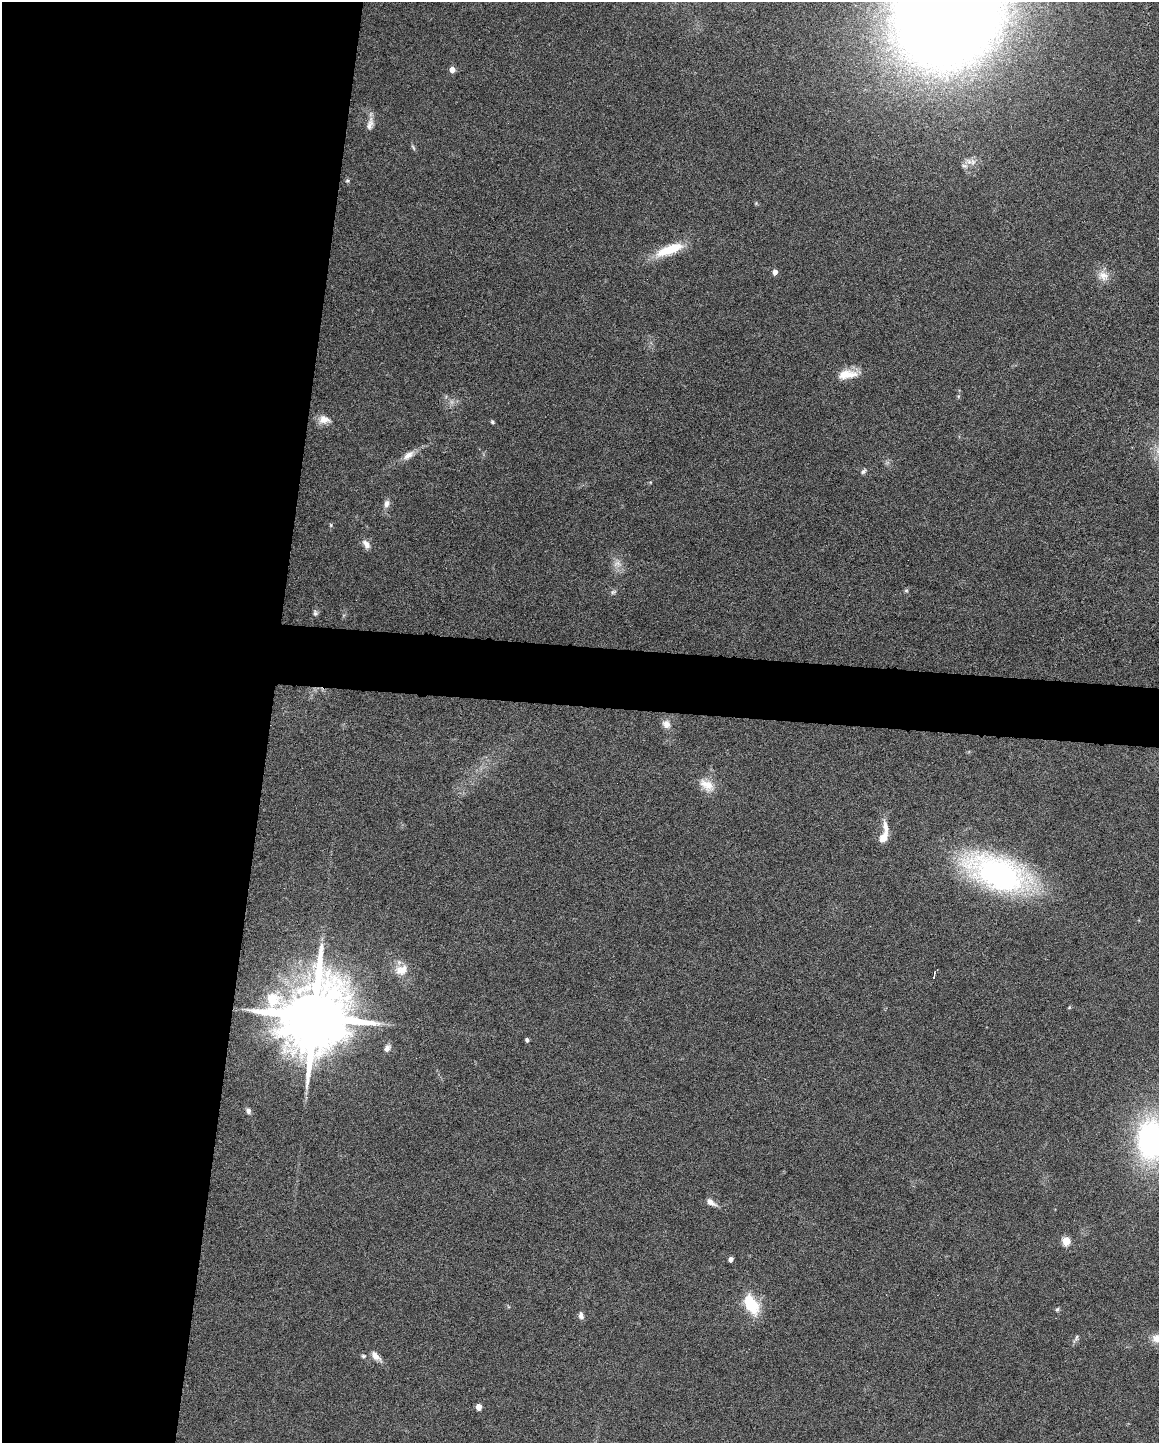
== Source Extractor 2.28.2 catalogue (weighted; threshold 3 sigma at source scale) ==
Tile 5 of 4 x 3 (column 1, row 2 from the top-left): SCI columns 3-1159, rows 1661-3101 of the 4630 x 4648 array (HDU 1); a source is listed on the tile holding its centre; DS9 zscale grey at full resolution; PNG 1161 x 1445 px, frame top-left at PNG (2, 2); no overlay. Shown black and unused: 26% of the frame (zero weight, under 4 of 8 exposures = <1% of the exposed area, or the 3 px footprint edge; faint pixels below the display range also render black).
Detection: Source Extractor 2.28.2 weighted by HDU 2 'WHT'; one run over the whole footprint, this tile lists its part. Background 0.0773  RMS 0.005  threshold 0.0206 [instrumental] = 3 sigma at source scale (4.09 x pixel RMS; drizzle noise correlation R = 1.36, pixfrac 0.8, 0.05/0.05 arcsec/px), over >= 5 px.
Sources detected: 45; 1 inside a brighter listed object's ellipse — not listed separately; the other 44 listed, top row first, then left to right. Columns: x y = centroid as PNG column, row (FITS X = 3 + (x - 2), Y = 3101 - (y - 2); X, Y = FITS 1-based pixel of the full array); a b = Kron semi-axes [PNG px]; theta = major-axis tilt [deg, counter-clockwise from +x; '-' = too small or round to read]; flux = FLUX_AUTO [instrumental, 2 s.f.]
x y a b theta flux
949 13 67 58 54 1400
452 69 5 4 - 4.7
370 124 19 8 75 3.2
413 147 8 4 -55 0.79
347 181 6 5 - 0.73
756 203 5 5 - 0.51
669 249 37 11 20 15
775 272 5 4 - 3.2
1103 275 14 12 -50 4.8
847 374 25 10 4 8.3
324 420 15 10 -7 4.1
492 422 5 4 - 0.7
408 455 17 8 34 3.8
863 471 8 5 45 1.1
387 504 9 7 67 2.2
331 525 5 3 - 0.54
366 544 13 8 -54 2.6
617 564 13 8 3 2.9
906 590 5 5 - 0.67
613 592 8 6 16 1
315 613 7 5 -75 1
666 724 12 11 - 3.2
707 785 22 12 -36 6.9
883 838 12 8 53 4.7
998 873 58 28 -21 150
402 970 19 14 19 6.8
934 975 6 2 82 0.95
1069 1007 5 4 - 0.51
314 1016 20 18 80 6200
527 1040 4 3 - 1.3
387 1048 10 7 54 2.3
248 1111 7 6 - 1.5
1150 1140 43 26 89 93
711 1202 13 7 -34 2.8
1066 1241 5 5 - 17
731 1259 4 4 - 2.2
751 1304 26 14 -60 17
1057 1309 6 4 44 0.73
581 1315 9 6 -77 1.9
1076 1338 9 5 76 1
1158 1339 19 13 -12 6.1
363 1356 6 5 - 0.81
376 1356 15 7 -42 3.2
479 1407 5 4 - 6.2
Isophote crosses this tile's border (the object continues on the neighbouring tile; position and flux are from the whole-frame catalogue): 3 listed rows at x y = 949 13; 1150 1140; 1158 1339